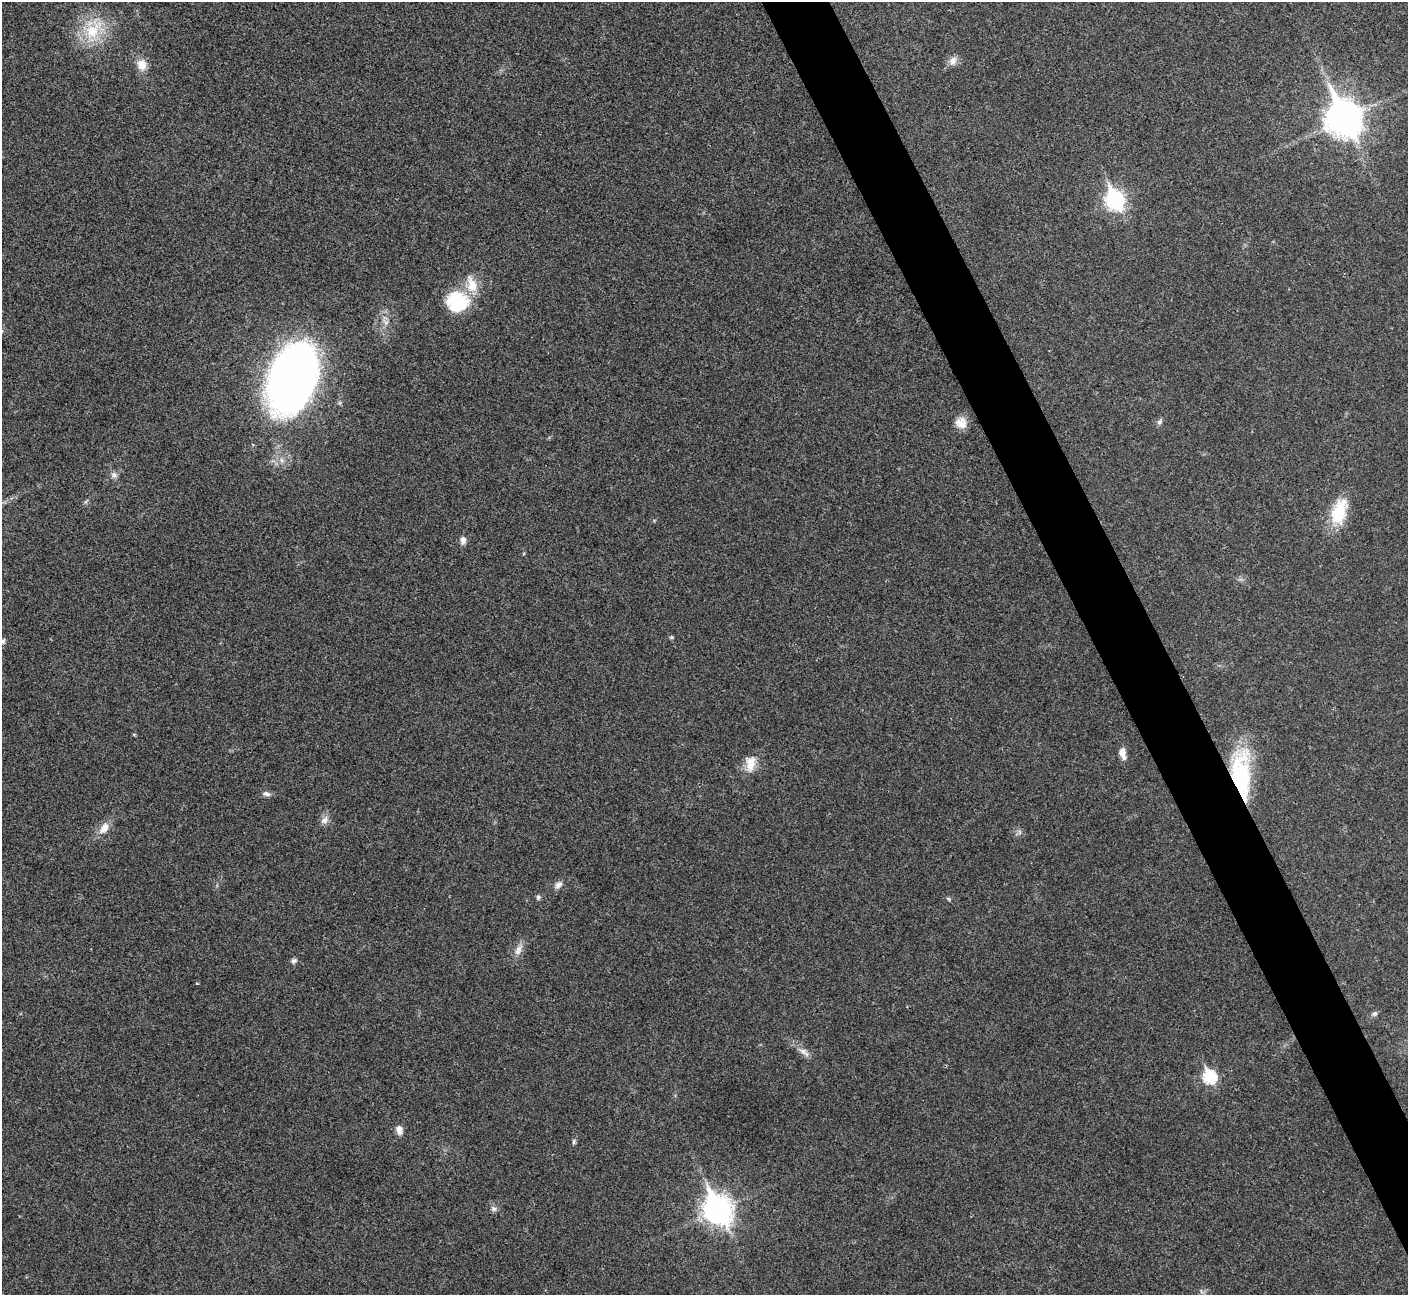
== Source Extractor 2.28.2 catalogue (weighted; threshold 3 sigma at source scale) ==
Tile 6 of 4 x 4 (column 2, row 2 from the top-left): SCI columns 1408-2813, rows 2744-4036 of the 5630 x 5618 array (HDU 1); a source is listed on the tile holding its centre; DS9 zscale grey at full resolution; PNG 1410 x 1297 px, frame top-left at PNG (2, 2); no overlay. Shown black and unused: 4% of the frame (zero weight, under 3 of 4 exposures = <1% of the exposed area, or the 3 px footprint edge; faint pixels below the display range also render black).
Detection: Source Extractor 2.28.2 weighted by HDU 2 'WHT'; one run over the whole footprint, this tile lists its part. Background 0.0222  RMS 0.004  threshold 0.018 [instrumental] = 3 sigma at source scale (4.5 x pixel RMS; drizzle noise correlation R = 1.50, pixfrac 1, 0.05/0.05 arcsec/px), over >= 5 px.
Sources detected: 36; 1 inside a brighter listed object's ellipse — not listed separately; the other 35 listed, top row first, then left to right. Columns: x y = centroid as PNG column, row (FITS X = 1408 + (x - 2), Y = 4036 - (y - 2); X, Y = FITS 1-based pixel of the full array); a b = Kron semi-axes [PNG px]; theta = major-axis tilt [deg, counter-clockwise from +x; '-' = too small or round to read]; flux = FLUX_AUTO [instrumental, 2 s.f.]
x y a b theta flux
93 30 37 23 69 19
953 61 12 10 60 2.7
142 65 13 11 -76 4.9
1344 118 14 11 -63 780
1115 200 9 7 -62 160
457 301 26 23 -15 23
385 322 12 8 -50 2.4
292 378 56 34 70 310
1159 422 9 6 51 1.1
961 423 15 14 - 4.4
114 475 9 8 - 1.6
1339 511 35 18 72 15
463 540 11 7 88 2
671 637 6 4 19 0.53
3 641 7 5 61 1
134 734 5 3 - 0.41
1123 754 14 7 -75 3.2
750 764 22 13 82 5.7
1241 775 55 20 -87 45
266 794 11 6 -12 1.5
325 820 12 9 43 2.3
104 828 17 10 54 4.6
558 885 12 8 46 2
538 897 6 5 - 0.85
949 899 7 4 -32 0.6
518 950 18 9 64 3.2
294 961 8 7 - 1.1
197 983 4 3 - 0.39
1374 1014 8 6 44 1.1
804 1052 21 7 -36 3
1210 1077 7 7 - 45
399 1130 10 7 -74 2.8
574 1142 7 5 88 0.75
494 1209 8 7 - 1.3
717 1210 12 9 -61 440
Overlapping masked pixels (flux is a lower limit): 1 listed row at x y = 1241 775
Isophote crosses this tile's border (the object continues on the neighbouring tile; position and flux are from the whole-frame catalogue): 1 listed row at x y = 3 641